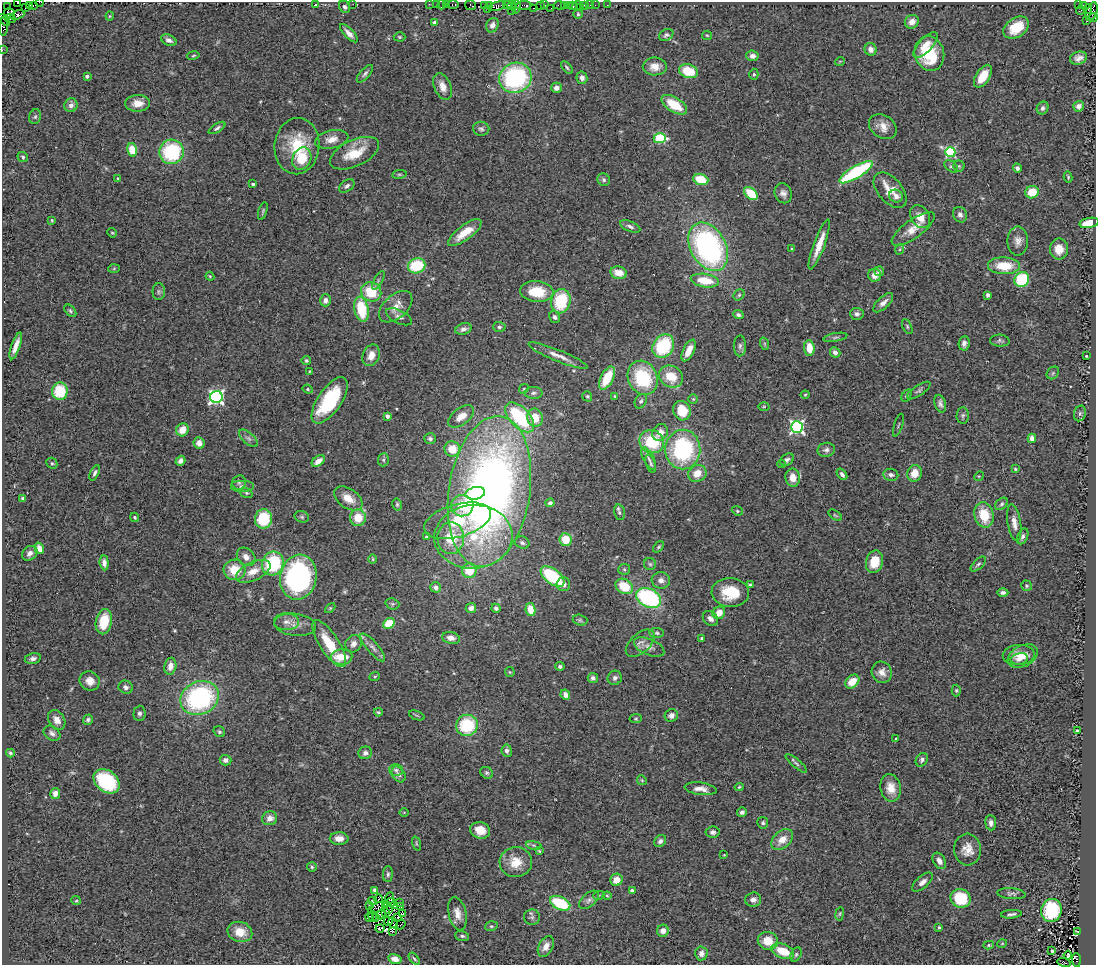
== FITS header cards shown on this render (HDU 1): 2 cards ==
NAXIS1  =                 1094
NAXIS2  =                  963

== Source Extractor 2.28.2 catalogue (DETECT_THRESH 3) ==
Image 1094 x 963 px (HDU 1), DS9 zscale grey, 1 PNG px = 1 image px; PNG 1098 x 967 px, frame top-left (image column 1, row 963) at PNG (2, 2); each listed source drawn as its Kron ellipse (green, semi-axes under 4 px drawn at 4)
Background 0.536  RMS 0.064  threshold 0.192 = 3 sigma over >= 5 px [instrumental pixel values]
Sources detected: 424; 3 with non-positive FLUX_AUTO (blend fragments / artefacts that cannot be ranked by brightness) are neither listed nor drawn; the other 421 listed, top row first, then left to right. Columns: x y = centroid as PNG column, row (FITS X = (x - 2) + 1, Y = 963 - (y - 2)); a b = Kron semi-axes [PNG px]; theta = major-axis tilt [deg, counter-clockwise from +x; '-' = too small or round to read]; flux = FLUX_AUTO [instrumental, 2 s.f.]
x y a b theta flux
40 2 4 2 - 47
17 3 3 2 - 150
315 4 3 3 - 230
353 4 2 2 - 22
429 4 2 2 - 38
436 4 2 2 - 22
442 4 5 2 - 45
446 4 3 2 - 37
30 5 4 2 - 14
453 5 5 3 - 54
470 5 5 4 - 77
489 5 3 2 - 44
507 5 4 2 - 130
512 5 4 3 - 41
523 5 8 3 4 130
540 5 3 2 - 58
544 5 3 2 - 75
560 5 5 4 - 110
565 5 3 2 - 18
569 5 3 2 - 52
584 5 3 3 - 77
590 5 3 2 - 6.2
595 5 2 2 - 8.8
607 5 2 2 - 11
1078 5 3 2 - 92
1083 5 3 2 - 14
33 6 3 3 - 47
485 6 4 3 - 36
497 6 9 4 17 230
573 6 4 3 - 29
577 6 5 2 - 16
7 7 3 2 - 140
345 7 6 5 - 11
516 7 7 3 82 37
580 7 2 2 - 9.2
25 8 2 2 - 15
533 8 3 2 - 30
551 8 2 2 - 5.9
487 9 2 2 - 21
1088 9 5 3 - 170
1080 10 4 2 - 22
512 11 4 2 - 8.9
1092 12 10 5 68 760
9 13 6 4 -34 640
578 14 4 4 - 6.1
17 15 7 4 22 150
110 16 4 4 - 4.8
1093 18 4 3 - 110
10 19 6 3 -13 44
4 20 7 3 -45 8.7
1087 21 2 2 - 27
912 22 7 6 - 30
435 23 4 3 - 29
492 25 7 6 - 21
4 27 9 4 89 110
1016 28 14 9 33 100
349 33 12 5 -46 25
666 35 7 5 29 11
707 35 5 4 - 5
399 37 6 4 -2 5.8
169 40 8 5 -24 18
925 45 16 6 46 39
871 49 6 6 - 24
2 50 3 2 - 11
929 54 17 14 -73 200
193 55 6 3 11 5.2
752 56 6 5 - 22
1078 58 8 6 16 23
840 61 5 3 - 3.3
655 66 12 9 2 48
567 67 7 4 -52 7.8
688 71 9 6 -19 120
365 74 11 4 48 12
754 74 5 4 - 6.6
87 76 4 3 - 18
983 76 13 7 57 74
515 78 16 15 - 590
582 78 6 5 - 18
443 86 14 8 -68 40
556 88 5 5 - 21
138 103 12 8 2 50
71 105 7 6 - 21
674 105 14 7 -32 120
1079 106 5 5 - 29
1043 108 6 5 - 14
35 117 7 5 72 8.7
883 127 15 11 -34 45
217 128 9 4 32 11
481 129 8 7 - 11
660 138 6 5 - 370
332 139 17 9 12 45
297 146 28 22 84 190
132 150 7 5 -77 78
171 152 12 12 - 360
950 152 5 5 - 420
354 153 26 13 25 120
23 157 5 4 - 8.2
302 159 11 9 63 120
951 166 8 5 -37 9
959 166 5 5 - 7
1017 168 4 4 - 13
856 172 19 6 31 430
399 174 7 3 8 6.6
1068 177 5 3 - 5.5
117 178 3 2 - 2.9
604 180 6 6 - 10
701 180 8 5 -19 120
253 184 4 3 - 6.3
347 186 9 5 38 13
890 190 21 12 -49 78
1032 192 7 6 - 90
751 193 8 5 -40 140
783 193 10 8 -68 22
896 196 7 6 - 28
263 211 9 3 73 6.6
960 215 8 7 - 18
920 217 12 9 -58 51
52 220 4 3 - 4
1089 223 10 5 10 74
630 226 11 5 -23 14
913 229 25 9 36 60
112 233 5 4 - 4.8
465 233 20 7 37 78
1018 241 14 10 90 31
819 245 26 5 70 71
708 247 26 17 -61 1000
792 249 4 3 - 4.4
900 249 5 3 - 5.5
1059 249 10 9 - 60
417 266 9 7 21 210
1004 266 16 8 -1 120
114 269 6 4 2 5
879 271 5 4 - 12
619 273 8 6 -11 47
875 275 6 6 - 33
210 276 4 4 - 5.2
1022 279 8 7 - 240
378 280 10 3 61 10
705 281 14 6 -8 110
159 292 8 6 90 11
371 292 10 9 - 140
537 292 17 10 -5 130
739 295 6 5 - 7.5
988 295 4 4 - 26
325 300 6 5 - 22
561 301 12 9 78 220
883 303 12 6 43 23
396 307 20 11 41 54
361 309 13 7 -80 200
70 311 7 4 -46 8.4
857 314 7 6 - 14
738 315 5 4 - 11
399 317 14 6 -26 20
555 317 6 5 - 12
907 326 8 4 -64 7.2
499 327 6 5 - 9.9
463 329 8 5 18 16
835 337 12 3 10 9.7
1000 341 10 6 -5 11
964 343 7 5 81 15
765 344 6 4 -71 6.1
16 346 14 4 71 35
663 346 12 10 56 260
740 346 10 6 89 14
809 348 7 5 -84 66
689 350 12 5 64 48
835 352 5 5 - 24
371 355 11 8 67 42
558 356 32 5 -22 42
1086 356 3 3 - 4.1
306 361 5 4 - 8.3
309 371 3 2 - 3.2
1053 373 7 5 47 7.8
671 377 12 10 -31 92
607 378 12 6 63 140
643 378 17 14 -66 260
308 389 5 4 - 5.3
524 389 5 4 - 6.2
919 390 14 5 34 12
60 391 8 8 - 160
533 393 9 6 -1 14
805 395 4 4 - 4.6
907 395 7 4 58 9.1
587 396 5 4 - 6.3
615 396 4 3 - 4.7
216 397 6 6 - 1300
693 399 5 5 - 5.5
330 400 27 11 56 310
641 401 8 5 60 9.7
940 404 9 5 -74 14
764 406 5 3 - 4.6
682 411 10 8 -65 100
1080 413 8 6 74 10
963 415 8 6 86 10
387 416 4 4 - 13
461 416 15 8 37 47
520 417 18 10 -47 380
535 418 9 7 -75 83
898 425 12 2 73 4.9
797 427 6 6 - 1000
182 430 7 6 - 58
660 432 9 7 54 35
248 438 11 5 -42 16
1032 438 5 4 - 34
430 439 6 5 - 11
652 442 12 11 - 210
199 443 6 5 - 34
452 449 8 7 - 77
683 450 20 17 88 480
826 450 9 7 14 15
649 459 12 5 -63 15
383 460 6 5 - 8.1
787 460 7 5 32 12
180 461 5 4 - 20
318 461 7 5 36 37
52 463 6 5 - 8.3
651 464 9 4 -71 8
781 464 4 3 - 5.2
1015 469 4 3 - 4.9
95 473 8 4 66 11
697 473 9 8 - 56
914 473 8 7 - 66
842 474 6 4 -51 12
891 475 7 6 - 17
979 476 5 4 - 3.9
793 478 9 7 -80 48
239 483 7 7 - 12
242 486 12 6 0 18
489 491 76 40 81 3400
246 493 6 4 -20 6.6
475 493 10 6 12 140
23 498 4 4 - 7.9
348 498 16 9 -35 63
550 503 4 4 - 9.5
397 504 6 4 -76 7.2
1002 504 7 5 41 9
462 506 11 10 - 140
737 511 6 4 -22 6.2
619 512 8 5 -77 10
835 515 8 3 -35 6.3
984 515 13 9 -75 120
135 517 5 4 - 5.2
302 517 7 5 -16 8.2
358 518 8 8 - 79
264 519 10 8 79 190
457 521 34 16 16 250
1014 523 18 6 -81 34
1023 536 8 5 66 13
426 537 3 3 - 3.9
473 537 39 32 4 410
451 538 16 13 87 130
565 540 6 6 - 83
522 543 7 6 - 11
658 547 6 4 50 6.3
39 548 6 4 -75 29
30 553 8 6 41 19
246 557 10 8 -46 29
373 559 5 3 - 4.2
874 562 11 8 75 90
104 563 7 4 -85 20
273 563 12 10 65 320
650 564 6 6 - 8.4
978 564 9 5 43 8.7
624 569 6 5 - 7.7
234 570 11 10 - 93
253 571 18 9 25 62
469 571 7 7 - 110
553 576 14 7 -37 290
298 577 22 18 78 820
661 580 9 8 - 25
563 584 7 7 - 22
750 585 4 3 - 6.8
624 586 9 7 -32 120
1026 586 5 5 - 6.9
436 587 5 5 - 21
1003 592 5 4 - 15
730 593 19 14 -5 140
649 598 13 9 -25 540
392 604 7 5 -20 8.4
330 608 6 4 44 4.9
471 608 5 5 - 20
496 608 4 4 - 12
530 609 6 5 - 71
719 613 7 6 - 40
710 619 8 6 -41 21
580 620 7 5 -16 7.7
104 622 13 8 79 130
286 622 12 8 -1 28
389 623 6 5 - 110
295 625 21 11 -7 44
657 633 7 5 -4 8.6
451 638 9 6 -12 30
702 638 4 3 - 5.3
329 643 27 9 -57 130
640 643 17 9 42 29
354 644 9 8 - 26
373 647 17 5 -49 25
649 647 16 8 -23 29
1019 655 16 10 3 47
1023 656 16 10 27 43
342 657 11 7 5 120
33 658 8 5 13 14
1019 659 9 5 12 20
170 666 8 6 79 34
560 666 4 4 - 11
510 672 5 4 - 4.8
882 672 11 10 - 33
375 676 5 3 - 5.1
593 678 5 5 - 13
615 678 7 7 - 15
90 681 10 9 - 36
852 682 8 6 42 68
126 687 7 6 - 15
956 690 6 4 89 6.4
565 695 5 4 - 21
200 698 20 16 25 660
378 712 4 3 - 6.1
139 713 7 6 - 12
417 715 8 2 -21 5.1
671 715 7 6 - 21
636 719 6 4 6 5.9
57 720 11 7 -58 35
88 720 5 4 - 8.6
467 725 11 10 - 230
1077 731 4 3 - 8.8
219 732 6 5 - 8.2
52 733 9 6 -35 17
896 738 3 3 - 5.6
507 751 6 5 - 14
10 753 4 3 - 6.6
365 753 7 6 - 16
226 760 6 5 - 17
922 760 7 5 55 11
796 763 13 4 -40 10
396 770 7 5 -15 11
487 773 7 5 -30 8.5
399 774 8 6 -58 14
642 780 5 4 - 4.9
107 781 14 10 -39 350
739 787 4 4 - 5.9
891 788 14 10 -79 52
701 789 16 6 -7 30
55 793 5 5 - 32
742 812 5 4 - 13
404 813 4 3 - 3.4
270 818 8 7 - 30
763 823 5 5 - 9.2
991 823 7 5 -85 19
480 830 10 8 -15 52
713 832 7 5 6 13
339 838 9 6 -2 33
782 840 12 8 44 56
660 841 6 5 - 13
416 843 7 3 -71 5.4
534 845 8 4 -9 7.9
967 849 16 13 -85 51
539 851 4 3 - 4.1
724 855 2 2 - 3
939 861 9 6 -59 24
516 862 16 15 - 82
312 867 5 5 - 6.7
388 874 8 5 88 9.3
616 880 6 6 - 49
922 882 12 6 41 22
375 890 4 3 - 9.4
632 890 4 3 - 16
1011 894 14 5 -4 13
599 895 5 3 - 4.5
607 896 4 4 - 4.2
390 898 6 3 69 4.6
961 898 10 9 - 170
379 899 4 2 - 1.6
589 900 11 6 42 16
753 900 8 7 - 21
76 901 5 3 - 4.7
373 901 4 3 - 2.4
391 902 4 4 - 5.2
399 903 2 2 - 2.3
560 903 11 6 -25 230
386 904 4 2 - 6.6
369 905 3 2 - 2.6
394 905 3 2 - 4.5
401 906 3 3 - 5.2
377 908 9 3 27 0.094
388 909 3 2 - 1.8
1051 910 11 10 - 280
386 912 3 2 - 4.9
381 914 5 2 - 7.4
403 914 3 3 - 6.2
457 914 17 9 -77 39
840 914 7 3 81 5
1011 914 10 3 5 11
373 916 5 2 - 3.1
370 917 4 2 - 1.8
397 917 3 2 - 3.8
532 917 8 7 - 13
376 918 3 2 - 2.7
388 921 4 4 - 4.6
393 923 5 2 - 1.9
401 924 5 2 - 8
491 926 6 5 - 6.7
939 927 4 3 - 6.7
380 928 4 2 - 4.6
393 931 2 2 - 54
663 931 6 6 - 27
1077 931 3 2 - 3
240 932 12 10 -15 64
462 936 7 5 -17 11
768 941 10 9 - 66
1002 944 5 3 - 3.7
989 945 5 4 - 6.3
546 946 11 7 62 36
783 951 12 7 -22 91
1052 951 3 3 - 7.3
701 953 7 6 - 22
796 954 7 5 63 8.2
1068 955 4 2 - 3.8
395 959 6 5 - 38
414 959 7 4 -51 6.5
1076 960 7 3 -86 770
1064 963 6 3 -16 62
At the frame edge (FLAGS 8, measured only in part): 6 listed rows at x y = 40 2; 17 3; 4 20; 4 27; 2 50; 1064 963
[3 non-positive-flux detections neither listed nor drawn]